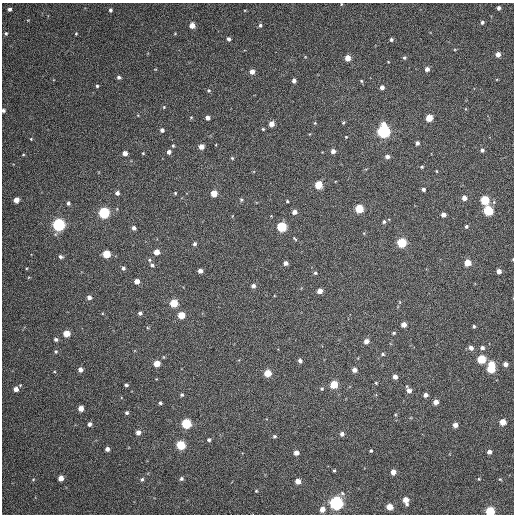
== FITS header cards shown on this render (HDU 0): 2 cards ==
NAXIS1  =                  512 / Axis length
NAXIS2  =                  512 / Axis length

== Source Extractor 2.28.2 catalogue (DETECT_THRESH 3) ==
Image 512 x 512 px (HDU 0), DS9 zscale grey, 1 PNG px = 1 image px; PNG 516 x 516 px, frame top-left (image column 1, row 512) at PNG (2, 3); no overlay
Background 79.6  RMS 8.9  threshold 26.6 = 3 sigma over >= 5 px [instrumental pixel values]
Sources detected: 153; all 153 listed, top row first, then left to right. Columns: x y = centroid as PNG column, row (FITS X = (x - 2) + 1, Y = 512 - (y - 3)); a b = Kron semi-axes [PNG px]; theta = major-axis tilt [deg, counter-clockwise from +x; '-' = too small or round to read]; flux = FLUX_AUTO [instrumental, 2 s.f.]
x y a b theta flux
341 4 4 3 - 440
498 8 4 3 - 1800
9 9 4 3 - 1600
110 10 4 3 - 1200
482 22 4 4 - 1200
192 25 5 4 - 5600
260 25 5 4 - 1100
6 33 5 4 - 850
76 34 4 3 - 530
229 39 4 4 - 1600
391 40 4 4 - 1100
455 49 4 3 - 480
498 54 4 4 - 4100
347 58 4 4 - 6800
404 58 5 4 - 990
427 69 4 4 - 2900
252 71 4 4 - 4500
119 77 5 4 - 1300
294 81 4 4 - 2100
361 81 5 4 - 720
97 86 4 3 - 890
382 87 4 4 - 2600
209 91 6 5 - 810
164 107 4 4 - 610
3 110 4 4 - 1200
191 117 4 4 - 590
207 118 4 4 - 2700
429 118 5 5 - 11000
315 123 5 4 - 550
343 123 5 4 - 690
271 124 4 4 - 4200
263 129 3 3 - 580
162 130 4 4 - 2000
383 131 6 5 - 150000
346 137 4 3 - 420
31 139 4 3 - 540
417 143 4 4 - 1700
173 146 4 3 - 730
201 147 4 4 - 4500
482 150 4 4 - 1600
333 151 4 4 - 3000
169 152 4 4 - 2200
125 153 4 4 - 3700
143 153 4 3 - 550
23 155 4 3 - 480
387 157 4 4 - 2400
232 158 4 4 - 700
422 167 4 3 - 780
436 171 4 3 - 490
318 185 5 5 - 16000
423 189 4 4 - 1500
117 193 4 4 - 2100
175 193 4 3 - 580
214 193 4 4 - 9400
464 198 4 4 - 3900
16 200 4 4 - 5100
241 200 5 4 - 870
485 200 5 5 - 30000
287 201 3 3 - 630
68 203 5 4 - 1300
359 209 5 5 - 24000
488 211 5 5 - 39000
294 212 5 4 - 2600
104 213 5 5 - 66000
443 215 4 4 - 3500
384 222 5 4 - 1000
58 225 6 5 - 110000
466 226 4 4 - 990
282 227 5 5 - 45000
134 228 5 4 - 2200
295 239 6 3 -45 730
401 243 5 5 - 36000
195 244 5 4 - 1400
156 252 4 4 - 5600
106 254 5 5 - 18000
60 257 5 4 - 1400
149 260 6 5 - 1000
286 263 4 4 - 2500
467 263 5 5 - 9700
152 265 5 4 - 1300
123 268 5 4 - 1400
200 271 4 4 - 3000
499 271 4 4 - 3200
315 273 5 4 - 850
137 281 4 4 - 4500
253 286 5 5 - 2000
319 291 4 4 - 4500
89 297 4 4 - 2300
174 303 5 5 - 19000
140 313 4 4 - 1500
181 315 5 5 - 13000
404 325 4 4 - 4600
474 326 3 3 - 960
66 333 5 5 - 8900
393 333 5 4 - 830
56 339 4 4 - 1400
366 341 5 4 - 4200
471 348 5 5 - 3000
482 348 4 4 - 1800
56 351 5 4 - 750
383 354 5 4 - 930
481 359 5 5 - 26000
300 361 4 4 - 1700
157 364 5 4 - 9300
491 364 5 4 - 8800
505 364 4 4 - 3000
491 369 5 5 - 22000
80 370 4 4 - 2800
354 370 4 4 - 3400
267 373 5 5 - 13000
395 377 4 4 - 3300
376 383 4 4 - 590
334 384 5 5 - 20000
126 385 4 3 - 1100
16 389 5 5 - 3700
322 389 5 4 - 780
409 390 7 4 -64 3500
182 395 4 4 - 990
425 395 4 4 - 2500
436 402 4 4 - 5100
160 403 4 3 - 1100
81 408 4 4 - 5400
127 413 4 3 - 1100
395 415 4 3 - 490
502 422 5 4 - 9400
89 424 4 4 - 2100
186 424 5 5 - 40000
455 425 4 4 - 3800
138 433 5 4 - 3200
342 434 5 5 - 1900
274 436 4 4 - 910
209 440 4 4 - 1100
181 445 5 5 - 30000
107 449 4 4 - 2300
371 451 3 3 - 740
489 452 4 4 - 2400
296 453 4 4 - 3700
334 470 4 3 - 690
393 472 4 4 - 4100
61 478 4 4 - 5000
142 479 5 4 - 1000
181 479 5 4 - 1400
479 479 4 3 - 540
500 479 5 4 - 630
33 480 5 3 - 490
298 481 4 4 - 5900
256 491 3 3 - 560
342 493 7 5 -29 1300
406 500 7 5 -75 6200
336 503 6 6 - 160000
389 507 5 4 - 8700
322 509 5 5 - 4800
490 511 5 5 - 37000
At the frame edge (FLAGS 8, measured only in part): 3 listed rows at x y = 341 4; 3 110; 490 511